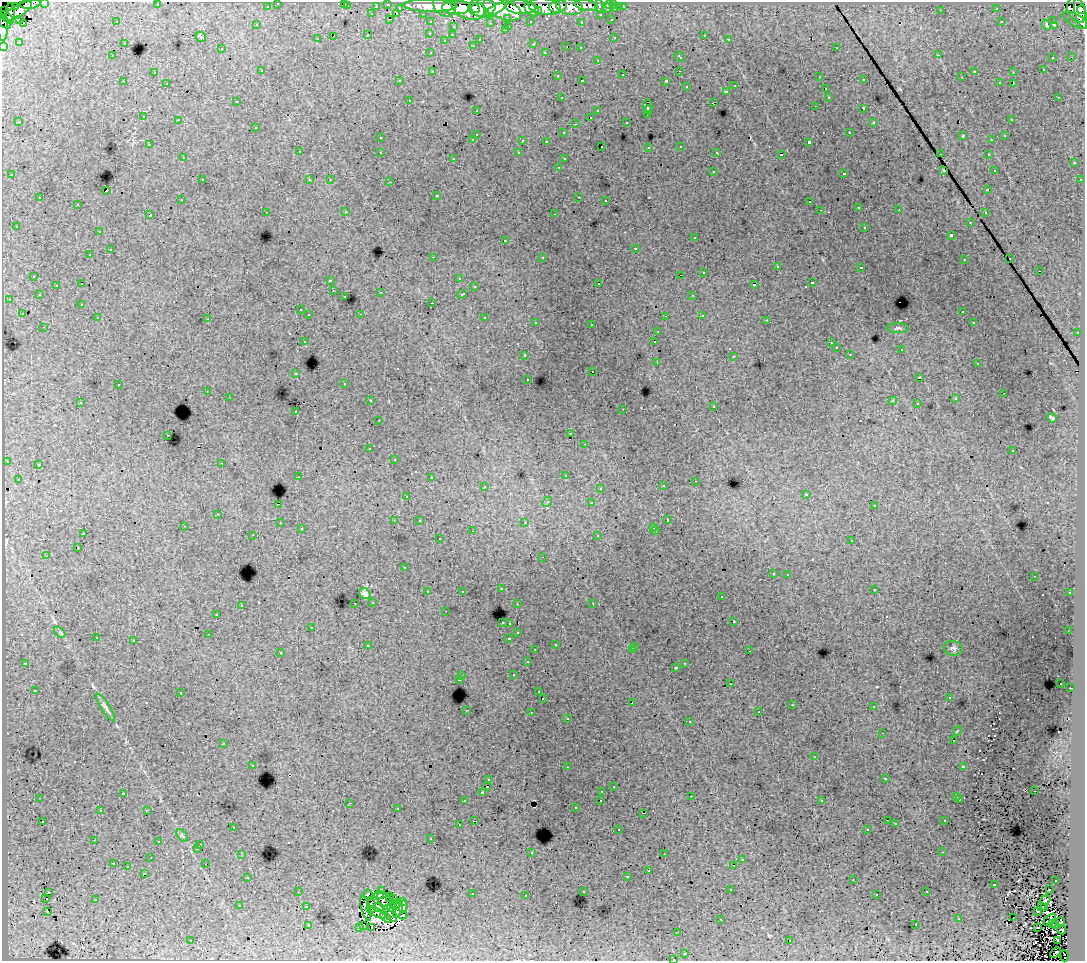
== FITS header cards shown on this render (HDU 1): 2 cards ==
NAXIS1  =                 1083
NAXIS2  =                  959

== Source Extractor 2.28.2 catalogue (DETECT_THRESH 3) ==
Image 1083 x 959 px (HDU 1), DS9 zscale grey, 1 PNG px = 1 image px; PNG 1087 x 963 px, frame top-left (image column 1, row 959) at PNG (2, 2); each listed source drawn as its Kron ellipse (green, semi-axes under 4 px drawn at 4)
Background 348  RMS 2.8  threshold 8.47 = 3 sigma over >= 5 px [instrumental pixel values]
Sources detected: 512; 7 with non-positive FLUX_AUTO (blend fragments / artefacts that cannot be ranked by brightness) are neither listed nor drawn; of the other 505, the 500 brightest by FLUX_AUTO listed and drawn (5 fainter detections omitted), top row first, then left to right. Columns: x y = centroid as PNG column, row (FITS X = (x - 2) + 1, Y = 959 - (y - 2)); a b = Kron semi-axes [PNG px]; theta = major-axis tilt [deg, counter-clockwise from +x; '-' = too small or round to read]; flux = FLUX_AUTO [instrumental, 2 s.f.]
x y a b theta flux
45 2 3 2 - 7.1e+03
278 3 3 3 - 4.0e+03
344 3 3 2 - 7.1e+02
30 4 10 4 6 9.8e+04
388 4 3 3 - 1.1e+04
614 4 3 3 - 1.2e+04
157 5 3 2 - 2.8e+02
586 5 12 5 -11 4.0e+04
609 5 4 3 - 8.3e+03
16 6 4 3 - 3.2e+04
267 6 3 3 - 3.4e+03
347 6 3 3 - 1.0e+03
376 6 3 2 - 2.5e+03
430 6 27 6 -1 5.1e+05
444 6 12 9 -40 3.9e+05
558 6 9 6 14 1.5e+05
599 6 7 3 -84 1.3e+04
457 7 14 6 1 5.1e+05
521 7 15 7 -4 5.6e+05
545 7 16 8 -8 4.7e+05
569 7 13 8 -10 1.3e+05
620 7 3 3 - 2.5e+03
623 7 3 3 - 4.3e+03
400 8 3 3 - 1.9e+03
468 8 17 10 -20 5.9e+05
482 8 13 9 3 6.5e+05
607 8 5 3 - 7.6e+03
996 8 2 2 - 1.3e+02
476 9 4 3 - 1.6e+05
502 9 20 9 -20 1.2e+06
532 9 8 5 -45 3.3e+05
615 9 3 3 - 1.4e+04
494 10 13 4 30 2.5e+05
941 10 3 2 - 2.7e+02
1077 10 13 9 -68 3.9e+05
1081 10 4 3 - 1.9e+05
5 11 3 2 - 9.8e+03
17 11 16 6 31 3.2e+05
538 11 3 3 - 1.4e+05
10 13 9 3 -89 1.0e+05
1081 13 16 5 -76 2.6e+05
372 14 3 3 - 1.5e+03
397 14 3 2 - 3.7e+02
423 14 3 2 - 4.0e+03
601 15 3 3 - 2.6e+03
6 17 9 4 -36 1.0e+05
508 18 3 3 - 2.3e+03
19 19 3 2 - 1.8e+03
390 19 3 2 - 7.8e+02
611 20 3 3 - 1.3e+03
1076 20 14 6 -29 3.5e+04
530 21 3 3 - 2.9e+03
1054 21 2 2 - 2.1e+02
4 22 8 4 -41 4.0e+04
117 22 2 2 - 1.1e+02
431 22 3 3 - 4.7e+03
581 22 3 3 - 4.1e+02
1001 22 2 2 - 2.0e+02
24 23 3 2 - 2.6e+02
490 23 3 2 - 2.4e+02
257 25 3 3 - 3.7e+02
1046 25 5 3 - 1.0e+03
1054 25 3 2 - 2.5e+02
509 26 3 2 - 9.9e+02
453 27 3 3 - 8.9e+02
3 28 12 5 89 5.5e+04
505 30 3 3 - 6.5e+02
430 33 3 3 - 4.3e+02
368 35 3 3 - 1.1e+03
452 35 3 2 - 3.7e+02
704 35 3 3 - 6.6e+02
334 36 3 2 - 4.1e+02
201 37 6 4 -42 2.7e+02
614 37 2 2 - 1.0e+02
317 39 3 3 - 5.3e+02
480 39 3 3 - 4.8e+02
729 39 3 3 - 4.2e+02
445 40 2 2 - 1.3e+02
19 42 3 2 - 2.0e+02
124 43 2 2 - 1.6e+02
533 44 3 2 - 3.2e+02
473 45 3 3 - 3.1e+02
3 46 3 3 - 1.1e+04
567 47 3 2 - 3.3e+02
580 48 3 3 - 4.6e+02
836 48 3 2 - 5.5e+02
221 49 3 3 - 4.3e+02
431 53 3 2 - 5.4e+02
546 53 4 3 - 1.0e+03
939 55 3 2 - 1.8e+02
112 56 3 3 - 3.7e+02
680 57 5 3 - 9.0e+02
1053 57 3 3 - 4.6e+02
1071 57 3 2 - 2.9e+02
597 60 3 3 - 5.4e+02
262 70 2 2 - 1.2e+02
1043 70 2 2 - 1.2e+02
433 71 3 3 - 7.4e+02
679 71 2 2 - 1.1e+02
975 71 3 3 - 2.2e+03
154 72 3 2 - 3.3e+02
1013 72 3 2 - 8.2e+02
623 75 3 2 - 3.4e+02
558 76 3 3 - 3.6e+02
820 77 3 2 - 2.6e+02
962 77 3 2 - 1.7e+02
864 80 3 2 - 4.6e+02
123 81 2 2 - 1.7e+02
399 81 3 2 - 2.8e+02
582 81 3 2 - 1.1e+03
666 81 3 3 - 2.7e+03
167 83 3 2 - 5.5e+02
999 83 3 3 - 7.4e+02
1013 83 3 2 - 1.4e+03
735 86 3 3 - 6.0e+02
686 87 3 3 - 6.6e+02
825 89 3 3 - 9.0e+02
726 91 3 3 - 9.7e+02
828 97 3 3 - 6.2e+02
1059 97 3 2 - 4.8e+02
562 98 3 3 - 5.8e+02
409 100 3 2 - 5.5e+02
237 101 3 2 - 2.0e+02
713 102 4 2 - 1.1e+03
648 106 7 4 -80 3.9e+03
815 106 3 2 - 2.7e+02
863 108 3 3 - 1.6e+03
476 110 3 2 - 3.6e+02
648 110 4 3 - 3.2e+03
598 111 3 3 - 9.1e+02
648 115 3 3 - 5.8e+02
144 117 3 3 - 6.6e+02
591 117 3 2 - 9.5e+02
1011 119 3 2 - 4.0e+02
179 120 3 2 - 5.7e+02
19 122 3 2 - 2.9e+02
626 122 3 2 - 4.2e+02
874 122 3 3 - 3.0e+02
575 124 3 2 - 1.4e+02
256 127 3 3 - 7.2e+02
849 132 3 2 - 5.1e+02
564 133 3 3 - 3.9e+02
476 134 3 3 - 1.5e+03
963 136 4 2 - 1.4e+03
1005 136 3 3 - 4.2e+02
380 138 3 3 - 4.6e+02
473 139 3 2 - 7.7e+02
523 140 3 3 - 1.4e+03
992 140 3 3 - 3.4e+02
546 141 3 3 - 3.8e+02
809 142 3 3 - 4.2e+02
149 145 3 2 - 3.6e+02
602 146 3 2 - 3.2e+02
681 146 3 3 - 6.9e+02
649 147 3 3 - 4.1e+02
299 152 3 3 - 7.2e+02
380 152 3 2 - 6.3e+02
717 152 3 3 - 3.4e+02
519 153 3 3 - 5.3e+02
781 154 3 2 - 1.5e+03
940 154 3 2 - 2.3e+02
988 154 3 3 - 5.0e+02
183 158 3 3 - 4.2e+02
454 158 3 2 - 3.6e+02
564 159 3 3 - 3.7e+02
1074 163 3 3 - 9.4e+02
559 167 3 2 - 5.4e+02
943 170 3 2 - 1.3e+02
994 170 3 3 - 2.5e+02
713 171 3 3 - 9.0e+02
844 173 3 3 - 9.7e+02
12 175 3 3 - 5.8e+02
202 180 3 3 - 6.2e+02
310 180 3 3 - 4.7e+02
330 180 2 2 - 1.4e+02
1080 180 3 3 - 6.0e+02
390 182 3 2 - 9.5e+02
988 190 3 3 - 6.4e+02
106 191 4 2 - 8.8e+02
437 196 2 2 - 1.5e+02
579 197 3 2 - 9.0e+02
40 198 3 3 - 9.0e+02
181 200 3 2 - 4.1e+02
606 200 3 2 - 3.5e+02
810 202 3 2 - 3.7e+02
78 204 2 2 - 1.6e+02
859 207 3 2 - 5.3e+02
820 210 2 2 - 1.5e+02
899 210 2 2 - 3.9e+02
266 212 3 2 - 4.6e+02
346 212 3 3 - 4.3e+02
985 213 3 2 - 5.4e+02
554 214 3 2 - 5.6e+02
150 215 4 2 - 1.3e+03
970 222 3 2 - 4.8e+02
16 226 3 3 - 3.6e+02
865 227 3 3 - 1.1e+03
99 232 3 2 - 4.3e+02
951 235 3 3 - 2.4e+03
694 238 3 3 - 6.4e+02
505 241 3 2 - 1.9e+03
635 248 3 3 - 1.2e+03
110 250 3 3 - 1.5e+03
90 255 3 2 - 5.4e+02
433 257 2 2 - 1.3e+03
542 257 3 3 - 7.5e+02
1010 259 3 2 - 3.3e+02
964 260 3 2 - 4.4e+02
777 267 3 3 - 1.4e+03
861 267 2 2 - 2.3e+02
1039 271 3 2 - 4.6e+02
704 272 3 3 - 1.1e+03
680 275 3 2 - 5.2e+03
34 276 3 3 - 6.8e+02
459 278 3 3 - 4.4e+02
330 280 3 3 - 4.3e+02
812 283 3 3 - 1.3e+03
82 284 3 2 - 2.4e+02
599 284 3 3 - 3.3e+03
56 285 3 2 - 5.9e+02
754 285 4 2 - 1.5e+03
474 287 3 2 - 4.5e+02
333 291 2 2 - 9.5e+01
381 292 3 3 - 1.4e+02
462 294 5 3 - 1.3e+03
39 295 3 3 - 4.4e+02
693 295 3 2 - 6.8e+02
345 297 3 3 - 5.7e+02
10 299 3 3 - 4.6e+02
432 303 2 2 - 1.2e+02
82 304 3 3 - 4.2e+02
300 310 3 2 - 5.1e+02
962 311 3 2 - 4.5e+02
22 314 3 3 - 1.5e+03
361 314 3 2 - 2.0e+02
309 315 3 3 - 7.7e+02
702 315 3 2 - 6.1e+02
665 316 3 2 - 2.2e+02
98 317 3 2 - 5.9e+02
485 318 3 3 - 1.3e+03
208 319 3 3 - 2.3e+02
767 320 3 2 - 3.2e+02
536 322 3 3 - 5.1e+02
974 323 3 3 - 4.8e+02
592 325 3 3 - 1.7e+03
44 327 3 2 - 5.0e+02
898 328 10 5 -1 4.4e+02
657 331 3 3 - 5.9e+02
1077 333 3 2 - 7.6e+02
304 341 3 3 - 7.0e+02
654 342 3 3 - 9.6e+02
831 343 2 2 - 1.4e+02
836 348 3 3 - 4.4e+02
901 349 3 3 - 2.2e+02
850 354 3 3 - 3.6e+02
525 355 3 3 - 8.7e+02
734 356 3 2 - 2.8e+02
657 362 3 2 - 4.8e+02
977 364 3 2 - 3.5e+02
592 372 3 2 - 4.9e+02
296 374 3 3 - 4.7e+02
919 378 4 2 - 1.8e+03
528 379 3 2 - 4.1e+02
345 383 3 3 - 4.4e+02
118 385 3 2 - 5.7e+02
207 391 2 2 - 1.2e+02
1003 393 2 2 - 1.1e+02
229 397 2 2 - 1.5e+02
955 399 3 3 - 4.5e+02
370 401 3 2 - 4.3e+02
893 401 4 3 - 2.3e+02
80 402 3 3 - 5.9e+02
917 404 3 3 - 4.7e+02
714 406 3 3 - 5.6e+02
623 409 2 2 - 9.6e+01
296 412 3 2 - 3.1e+02
1052 418 5 3 - 3.1e+02
378 420 3 3 - 4.6e+02
571 434 3 3 - 4.2e+02
168 435 3 2 - 5.9e+02
585 444 3 2 - 4.1e+02
370 449 3 2 - 3.8e+02
1013 451 3 3 - 4.5e+02
394 459 2 2 - 1.3e+02
7 461 3 3 - 4.8e+02
222 463 3 2 - 4.5e+02
38 464 3 3 - 5.5e+02
565 475 3 2 - 4.6e+02
298 476 3 2 - 1.2e+02
431 478 3 2 - 3.5e+02
18 479 3 2 - 4.3e+02
695 481 3 2 - 4.1e+02
485 486 3 3 - 7.4e+02
663 486 3 3 - 5.3e+02
600 488 4 3 - 4.7e+02
806 494 3 3 - 2.6e+02
407 496 3 3 - 3.8e+02
547 502 5 4 - 2.8e+02
591 503 3 3 - 4.1e+02
278 504 3 2 - 9.2e+02
874 506 3 3 - 3.6e+02
218 514 3 2 - 5.7e+02
667 520 3 3 - 3.5e+02
394 521 2 2 - 1.2e+02
419 521 3 2 - 3.5e+02
525 522 3 3 - 4.2e+02
280 523 3 3 - 5.3e+02
184 526 2 2 - 1.2e+02
654 527 3 3 - 3.9e+02
301 529 3 3 - 3.8e+02
472 531 2 2 - 2.5e+02
656 531 3 2 - 5.6e+02
83 534 3 3 - 2.3e+02
253 535 3 2 - 3.9e+02
598 536 3 3 - 7.1e+02
439 539 3 3 - 7.8e+02
852 540 3 3 - 7.7e+02
78 548 3 2 - 6.2e+02
47 556 2 2 - 5.3e+02
543 557 3 2 - 3.8e+02
404 568 3 3 - 4.1e+02
773 573 3 3 - 5.6e+02
788 574 3 2 - 5.2e+02
1034 576 2 2 - 1.3e+02
501 589 3 3 - 7.0e+02
874 589 3 3 - 6.4e+02
462 591 3 3 - 3.4e+02
428 592 3 3 - 9.1e+02
1070 593 3 3 - 5.7e+02
365 594 6 5 - 6.6e+02
721 597 3 3 - 4.4e+02
373 602 3 3 - 6.0e+02
355 603 3 2 - 5.1e+02
593 603 3 2 - 2.3e+02
517 604 2 2 - 1.3e+02
241 605 3 3 - 7.5e+02
445 611 3 2 - 3.0e+02
217 615 3 2 - 1.4e+02
734 621 3 3 - 1.9e+03
502 622 3 3 - 6.2e+02
510 623 3 3 - 8.7e+02
312 627 3 3 - 7.0e+02
1068 630 2 2 - 1.0e+02
60 632 7 3 -43 7.7e+02
518 633 3 2 - 2.8e+02
209 634 2 2 - 1.1e+02
96 638 3 2 - 5.2e+02
509 638 3 3 - 1.3e+03
134 641 3 2 - 1.0e+03
556 644 3 3 - 7.0e+02
368 646 4 3 - 8.2e+02
635 646 3 2 - 1.1e+02
953 648 9 7 -10 6.2e+02
535 650 3 3 - 5.4e+02
632 650 3 2 - 6.3e+02
749 651 2 2 - 3.1e+02
280 652 3 2 - 1.8e+02
527 662 3 3 - 9.4e+02
25 663 3 2 - 1.7e+02
685 663 3 2 - 6.1e+02
676 668 3 3 - 5.8e+02
513 675 3 3 - 7.4e+02
462 676 3 3 - 7.7e+02
459 679 3 3 - 1.3e+03
1061 683 3 2 - 2.8e+02
731 684 3 2 - 6.1e+02
1070 688 3 2 - 5.2e+02
35 691 3 3 - 5.9e+02
539 692 3 3 - 4.6e+02
180 693 3 2 - 1.5e+02
949 697 3 2 - 3.7e+02
543 698 3 2 - 5.3e+02
632 702 3 2 - 1.8e+02
792 705 2 2 - 1.3e+02
106 707 16 4 -58 6.7e+02
873 707 3 2 - 4.1e+02
467 710 2 2 - 6.1e+02
531 712 2 2 - 9.6e+02
759 712 2 2 - 1.5e+02
568 719 3 2 - 2.6e+02
689 722 3 3 - 8.4e+02
957 731 5 3 - 2.3e+03
882 733 2 2 - 1.3e+02
954 740 3 3 - 3.2e+03
223 743 3 2 - 5.8e+02
815 757 2 2 - 8.8e+01
253 765 3 3 - 4.8e+02
963 766 4 3 - 1.7e+03
567 767 3 2 - 3.4e+02
885 779 3 2 - 1.4e+02
489 780 3 3 - 5.2e+02
488 786 3 2 - 1.1e+03
613 787 3 3 - 3.3e+02
602 791 3 2 - 5.4e+02
1034 791 3 2 - 4.5e+02
123 793 3 3 - 4.3e+02
482 793 3 3 - 4.7e+02
692 796 3 2 - 3.4e+02
957 797 3 3 - 5.1e+02
39 798 3 2 - 1.1e+02
601 800 3 3 - 6.4e+02
960 800 3 3 - 4.4e+02
465 801 3 3 - 6.2e+02
822 801 3 3 - 3.6e+02
349 803 3 2 - 8.0e+02
575 808 3 3 - 3.8e+02
397 809 3 2 - 4.2e+02
147 810 3 2 - 9.7e+02
100 811 3 3 - 5.6e+02
643 813 3 2 - 2.0e+02
887 820 3 2 - 2.0e+02
43 821 3 2 - 5.4e+02
475 821 3 2 - 1.2e+03
945 821 3 3 - 8.5e+02
896 824 3 2 - 2.0e+02
459 825 3 2 - 1.8e+02
233 827 3 2 - 5.2e+02
867 829 3 2 - 2.8e+02
618 830 2 2 - 3.5e+02
182 835 7 4 -54 2.9e+02
431 839 3 3 - 5.4e+02
94 840 3 2 - 1.7e+02
159 842 3 3 - 3.9e+02
200 845 3 3 - 6.9e+03
198 848 4 3 - 4.1e+02
942 852 2 2 - 1.1e+02
531 853 3 2 - 2.2e+02
242 854 3 3 - 5.6e+02
664 854 2 2 - 4.5e+02
151 858 2 2 - 1.7e+02
742 860 3 3 - 9.4e+02
114 863 3 3 - 1.0e+03
206 864 2 2 - 4.1e+02
734 865 3 2 - 7.6e+02
128 867 3 2 - 5.8e+02
648 871 2 2 - 1.2e+02
144 873 3 3 - 1.0e+03
627 876 3 3 - 1.6e+03
248 877 3 2 - 5.4e+02
853 880 3 2 - 1.7e+02
1056 880 3 3 - 6.7e+02
994 884 3 3 - 1.9e+03
381 890 3 2 - 1.5e+02
730 890 3 2 - 4.6e+02
1049 890 3 2 - 6.8e+02
298 891 2 2 - 1.5e+02
583 891 3 3 - 5.9e+02
927 892 3 3 - 5.3e+02
48 893 3 2 - 4.5e+02
472 894 3 2 - 1.3e+03
877 894 3 3 - 4.6e+02
368 895 5 3 - 4.5e+02
379 895 4 3 - 4.2e+02
526 896 3 2 - 4.5e+02
390 897 5 2 - 1.5e+02
46 899 3 2 - 4.1e+02
393 899 3 2 - 2.3e+02
95 900 3 3 - 1.2e+04
1045 900 5 3 - 2.3e+02
385 901 9 6 -59 5.4e+02
402 902 3 3 - 3.0e+02
396 904 5 4 - 6.6e+02
239 905 3 3 - 2.5e+02
371 905 7 2 -83 3.9e+02
1041 906 3 2 - 1.4e+02
306 907 3 3 - 8.8e+02
378 907 5 4 - 5.2e+02
403 907 6 3 86 5.9e+02
392 908 5 3 - 2.1e+02
1045 908 4 2 - 1.7e+02
366 909 13 4 -74 5.1e+02
398 909 9 4 71 7.5e+02
47 911 3 2 - 1.4e+02
1037 911 3 2 - 2.0e+02
376 912 11 3 -26 2.6e+02
390 913 9 5 -62 6.3e+02
403 915 4 2 - 3.7e+02
386 917 6 3 -47 3.5e+02
1013 918 2 2 - 3.2e+02
721 919 3 2 - 1.6e+02
959 919 3 3 - 1.2e+03
1050 920 8 2 38 2.0e+02
1061 922 4 3 - 9.0e+01
1052 924 3 2 - 8.8e+01
308 925 3 3 - 8.5e+02
364 925 2 2 - 3.6e+02
916 925 3 2 - 5.9e+02
1056 926 3 2 - 1.1e+02
359 927 3 3 - 1.8e+02
1038 927 3 2 - 1.9e+02
372 928 3 2 - 4.2e+02
1062 930 4 2 - 1.5e+02
678 932 2 2 - 1.6e+02
789 940 3 3 - 5.5e+02
191 941 2 2 - 1.5e+02
1057 941 4 3 - 5.9e+02
685 953 3 2 - 5.3e+02
1056 953 6 2 44 1.2e+02
1064 956 5 2 - 4.0e+03
673 959 3 2 - 3.5e+02
At the frame edge (FLAGS 8, measured only in part): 8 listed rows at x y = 45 2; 278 3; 344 3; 30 4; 4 22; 3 28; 3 46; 673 959
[5 fainter detections neither listed nor drawn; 7 non-positive-flux detections neither listed nor drawn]